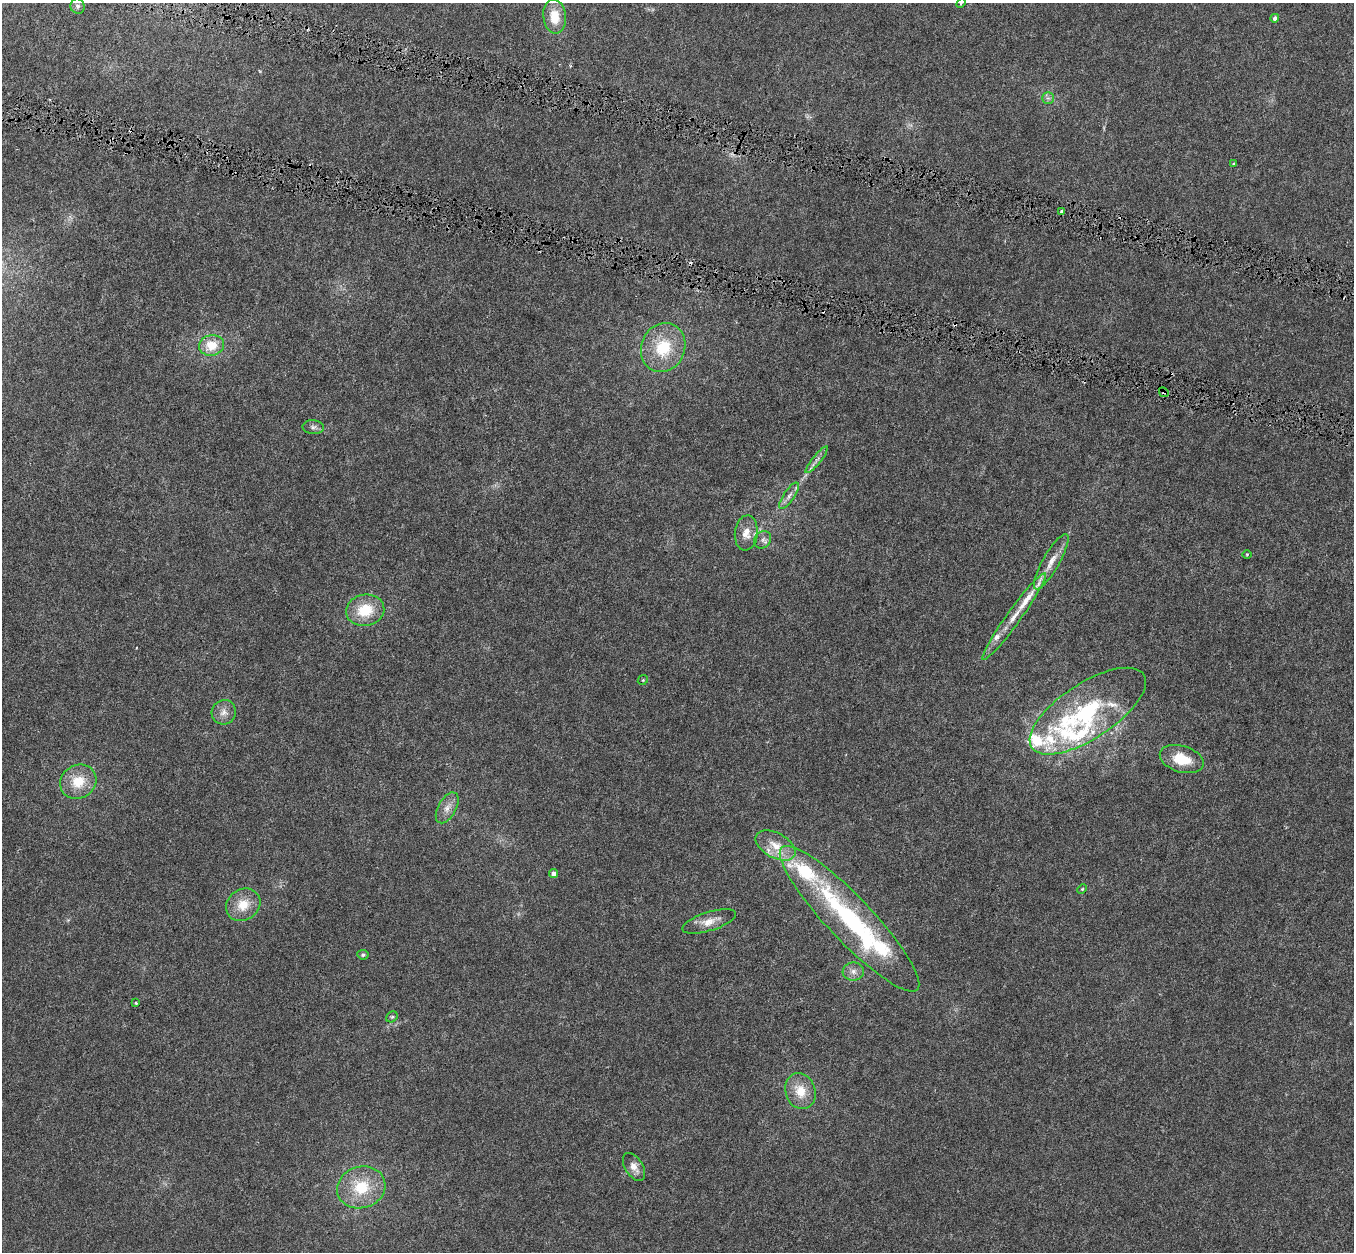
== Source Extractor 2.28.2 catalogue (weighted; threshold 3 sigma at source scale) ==
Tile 11 of 4 x 4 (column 3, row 3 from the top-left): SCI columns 2716-4067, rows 1578-2827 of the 5422 x 5593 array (HDU 1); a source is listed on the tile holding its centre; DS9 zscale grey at full resolution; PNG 1356 x 1254 px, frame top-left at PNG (2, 3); each listed source drawn as its Kron ellipse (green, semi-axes under 4 px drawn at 4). Shown black and unused: <1% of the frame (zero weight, under 4 of 8 exposures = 1% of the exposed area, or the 3 px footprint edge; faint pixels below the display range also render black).
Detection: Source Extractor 2.28.2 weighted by HDU 2 'WHT'; one run over the whole footprint, this tile lists its part. Background 0.00445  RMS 9.8e-04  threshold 0.004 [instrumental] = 3 sigma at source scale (4.09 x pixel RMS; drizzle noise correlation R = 1.36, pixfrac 0.8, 0.0396/0.0396 arcsec/px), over >= 5 px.
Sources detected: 58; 1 inside a brighter object's white glare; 5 cosmic-ray / hot-pixel residue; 1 long thin detection or spike segment (spike, bleed or trail) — neither listed nor drawn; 13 inside a brighter listed object's ellipse — not listed separately; the other 38 listed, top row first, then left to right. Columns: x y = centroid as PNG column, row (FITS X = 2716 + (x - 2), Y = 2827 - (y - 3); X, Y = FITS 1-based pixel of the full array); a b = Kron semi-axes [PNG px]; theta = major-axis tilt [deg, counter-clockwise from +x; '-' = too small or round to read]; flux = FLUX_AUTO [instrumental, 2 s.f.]
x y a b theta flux
961 3 5 3 - 0.1
77 6 8 7 - 0.26
555 17 17 11 -84 1.9
1275 18 4 4 - 0.34
1048 98 6 5 - 0.22
1234 164 3 3 - 0.17
1061 211 4 3 - 0.26
211 345 12 10 11 1.9
663 348 25 22 68 3.7
1164 392 5 4 - 0.17
313 427 10 7 -3 0.32
817 460 17 4 51 0.37
789 496 15 5 56 0.48
746 533 17 11 83 1
763 540 9 7 50 0.35
1247 554 5 3 - 0.082
1051 562 31 8 60 1.2
365 610 19 15 9 2.7
1014 617 53 7 54 1.8
643 680 5 4 - 0.11
1088 711 67 27 33 11
224 712 12 12 - 0.68
1182 759 22 13 -17 2.4
78 782 19 16 33 2.2
447 808 17 9 61 0.76
776 845 22 12 -29 1.6
554 873 4 4 - 0.47
1082 889 5 4 - 0.097
243 905 18 15 35 1.7
849 919 98 22 -46 15
709 921 28 9 17 1
363 955 6 4 -8 0.14
853 971 10 9 - 0.52
136 1003 3 3 - 0.21
392 1017 6 5 - 0.14
800 1091 18 15 -71 1.8
634 1167 15 9 -58 0.68
361 1187 24 20 17 3.5
Overlapping masked pixels (flux is a lower limit): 1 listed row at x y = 1164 392
Isophote crosses this tile's border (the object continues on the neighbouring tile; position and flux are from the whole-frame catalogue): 1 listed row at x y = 961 3